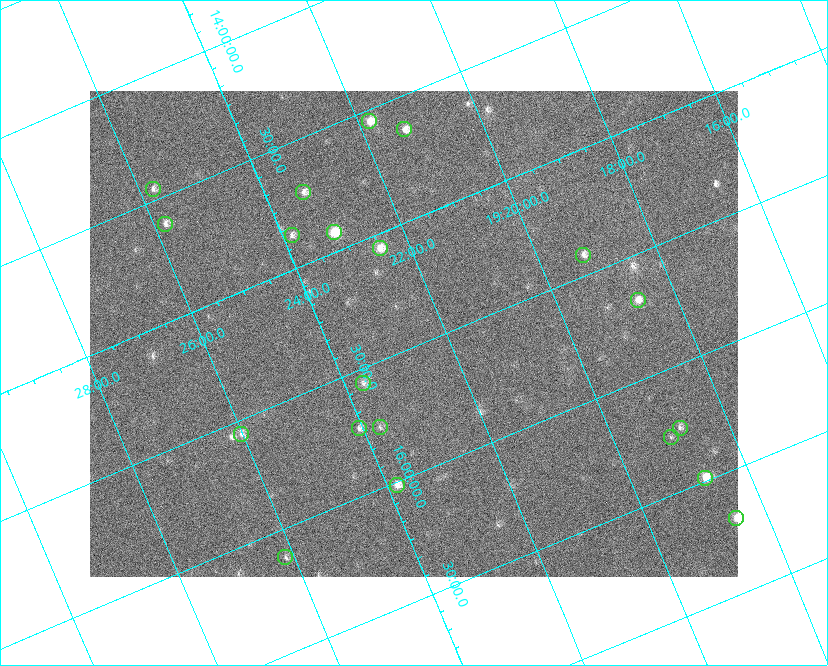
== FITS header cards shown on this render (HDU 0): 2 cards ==
NAXIS1  =                  648 / length of data axis 1
NAXIS2  =                  486 / length of data axis 2

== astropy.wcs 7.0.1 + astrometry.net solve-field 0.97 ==
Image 648 x 486 px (HDU 0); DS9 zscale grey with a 90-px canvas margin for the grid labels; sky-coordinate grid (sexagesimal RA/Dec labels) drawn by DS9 from the SOLVED WCS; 20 Tycho-2 reference stars matched to detected sources circled (green)
Header WCS: none
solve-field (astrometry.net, Tycho-2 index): SOLVED blind (the file carries no WCS)
Solved WCS: RA---TAN-SIP/DEC--TAN-SIP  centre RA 19:22:32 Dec +15:27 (290.63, +15.45 deg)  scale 15.3 arcsec/px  FOV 165.0' x 123.7'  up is -157 deg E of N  parity flipped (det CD > 0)
(file carries no celestial WCS; the grid is the blind solution)
Tycho-2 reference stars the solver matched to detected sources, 20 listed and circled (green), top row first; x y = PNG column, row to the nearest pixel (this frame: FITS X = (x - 90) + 1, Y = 486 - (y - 91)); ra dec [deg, ICRS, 3 dp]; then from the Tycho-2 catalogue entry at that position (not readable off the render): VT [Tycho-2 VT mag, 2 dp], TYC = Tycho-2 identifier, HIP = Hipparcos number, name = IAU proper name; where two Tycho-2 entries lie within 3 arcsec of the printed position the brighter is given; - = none
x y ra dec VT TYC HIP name
369 121 290.452 +14.543 7.44 1054-679-1 - -
404 129 290.323 +14.634 7.66 1054-951-1 95132 -
153 189 291.441 +14.452 8.37 1067-789-1 - -
303 192 290.838 +14.713 8.21 1054-205-1 95303 -
165 224 291.451 +14.609 8.24 1067-445-1 95522 -
334 232 290.784 +14.921 6.67 1054-223-1 95287 -
292 235 290.960 +14.864 8.44 1054-411-1 - -
380 248 290.625 +15.059 7.77 1600-2349-1 - -
583 255 289.809 +15.416 8.37 1599-3313-1 94944 -
638 300 289.664 +15.681 7.94 1599-1947-1 94894 -
363 383 290.922 +15.560 8.69 1600-1874-1 - -
380 427 290.929 +15.760 8.70 1600-822-1 95334 -
359 428 291.017 +15.730 8.16 1600-168-1 - -
680 428 289.708 +16.250 8.60 1599-1761-1 - -
241 434 291.504 +15.557 8.17 1600-1630-1 95542 -
671 437 289.759 +16.274 9.33 1599-1589-1 - -
705 478 289.688 +16.488 7.07 1599-570-1 94905 -
397 485 290.960 +16.014 7.62 1600-1088-1 95346 -
736 518 289.631 +16.698 7.50 1599-66-1 94884 -
285 557 291.536 +16.114 8.78 1600-1331-1 - -